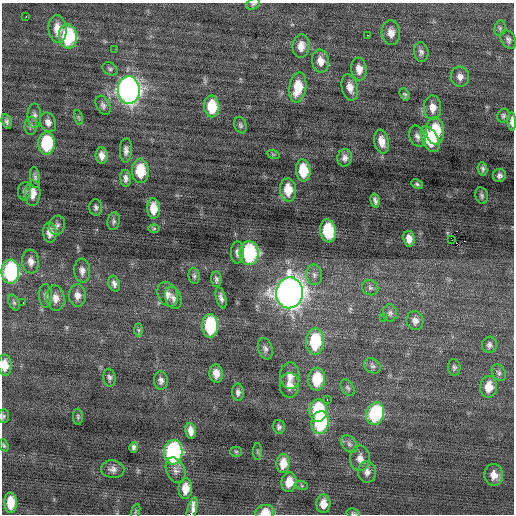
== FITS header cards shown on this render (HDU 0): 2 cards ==
NAXIS1  =                  512 / Axis length
NAXIS2  =                  512 / Axis length

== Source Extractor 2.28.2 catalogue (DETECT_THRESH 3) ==
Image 512 x 512 px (HDU 0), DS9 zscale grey, 1 PNG px = 1 image px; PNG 516 x 516 px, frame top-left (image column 1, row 512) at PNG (2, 3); each listed source drawn as its Kron ellipse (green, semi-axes under 4 px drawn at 4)
Background -0.06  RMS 0.87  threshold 2.61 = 3 sigma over >= 5 px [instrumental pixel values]
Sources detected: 129; all 129 listed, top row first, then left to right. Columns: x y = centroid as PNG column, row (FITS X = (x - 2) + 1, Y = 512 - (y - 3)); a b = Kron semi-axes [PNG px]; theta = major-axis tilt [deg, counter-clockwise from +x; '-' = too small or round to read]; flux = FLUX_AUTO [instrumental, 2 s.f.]
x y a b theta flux
253 4 7 5 32 100
26 17 3 2 - 240
500 28 7 5 79 110
58 29 14 9 -85 780
391 33 12 9 -85 470
367 35 3 2 - 230
68 36 12 9 -83 4300
508 40 10 7 -60 190
301 46 12 8 85 490
115 49 2 2 - 55
421 52 10 7 -80 220
320 61 11 8 -82 560
110 69 8 6 -30 110
359 69 11 7 -84 490
460 77 10 9 - 350
298 87 15 8 81 1300
350 87 13 8 -77 490
129 90 14 11 -88 34000
405 94 6 4 -58 91
103 105 10 6 -61 200
212 106 11 7 -86 1700
433 108 12 8 -88 530
34 116 12 7 -89 230
503 116 7 6 - 130
79 117 8 3 -71 81
7 121 7 5 -74 140
512 121 9 3 -89 270
48 122 10 7 -68 320
240 125 8 6 -71 130
31 126 9 6 86 180
435 131 13 9 -86 2100
417 136 11 8 -70 270
430 139 14 8 -62 1900
382 142 12 7 -78 650
46 143 11 8 88 3300
126 150 12 6 88 270
273 154 6 4 -19 81
102 156 8 6 -84 380
345 158 9 7 81 270
483 169 7 4 -82 150
303 170 11 7 -84 1600
140 171 12 8 -88 1900
499 176 7 6 - 200
35 177 11 5 -83 160
126 178 8 5 -86 220
417 184 6 4 -27 100
288 190 12 8 -86 1100
24 191 9 6 84 170
33 193 12 7 88 590
482 196 8 6 -78 150
375 200 7 4 -75 170
96 207 8 6 90 170
153 208 10 6 -87 870
114 221 9 6 80 140
57 225 10 8 75 190
154 229 6 4 1 84
328 231 11 8 -81 2700
50 233 10 6 -87 460
409 239 8 5 -82 420
451 239 3 2 - 490
237 252 11 6 88 250
249 253 12 9 90 6700
31 262 12 8 -84 380
82 271 12 8 -86 330
10 272 12 9 87 7500
314 275 10 8 -82 280
194 276 8 5 -80 130
216 279 8 5 -88 150
114 284 8 5 -71 230
370 288 8 7 - 170
289 293 15 13 88 65000
168 294 13 9 -64 420
77 295 11 8 -86 390
46 296 12 6 -88 210
55 298 12 9 -85 460
173 298 11 8 -68 290
221 298 11 5 -75 220
23 302 3 2 - 52
14 303 8 5 -63 130
390 313 8 7 - 170
383 317 2 2 - 290
415 321 9 8 - 330
210 326 12 8 -89 4400
139 330 7 4 -89 100
315 342 13 9 87 3200
489 345 8 7 - 190
265 349 11 7 -72 210
5 365 11 7 -88 690
372 366 9 7 -34 190
454 367 8 6 -85 150
216 373 9 6 -84 520
499 373 9 6 -59 170
290 376 13 10 -89 490
109 378 9 6 -82 160
317 379 11 8 86 2000
161 380 9 7 -84 240
289 385 12 9 90 500
489 387 11 8 85 850
348 388 9 6 -57 140
238 392 8 6 -88 220
327 400 2 2 - 150
318 410 11 9 86 3600
375 414 11 9 72 4900
3 416 7 5 86 110
78 417 8 5 -88 100
320 423 11 8 81 4800
279 427 7 6 - 160
191 431 8 5 -81 400
349 444 10 7 -53 220
4 445 6 4 -72 85
134 447 5 4 - 160
257 451 8 4 -90 94
173 452 12 9 85 10000
236 452 5 5 - 87
360 458 13 10 88 440
283 463 9 6 86 690
113 469 12 9 -7 300
176 470 13 9 -66 310
367 472 10 9 - 330
494 475 11 9 -83 580
289 482 10 7 81 800
302 486 6 4 -19 79
185 489 10 7 88 810
10 503 10 6 -90 1100
323 504 9 7 89 590
135 511 8 3 71 75
192 511 14 4 75 820
265 512 9 7 13 710
353 513 6 5 - 86
At the frame edge (FLAGS 8, measured only in part): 7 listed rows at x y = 253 4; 512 121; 5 365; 3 416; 192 511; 265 512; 353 513